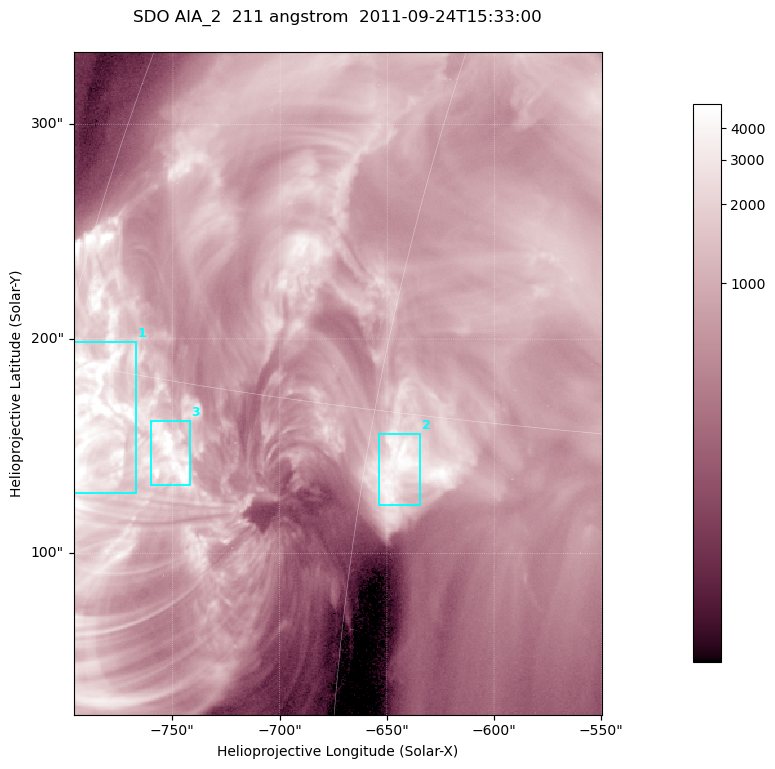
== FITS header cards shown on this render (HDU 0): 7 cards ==
TELESCOP= 'SDO     '           /
INSTRUME= 'AIA_2   '           /
WAVELNTH=                  211 /
WAVEUNIT= 'angstrom'           /
DATE-OBS= '2011-09-24T15:33:00.62' /
CTYPE1  = 'HPLN-TAN'           /
CTYPE2  = 'HPLT-TAN'           /

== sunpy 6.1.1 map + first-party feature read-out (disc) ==
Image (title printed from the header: SDO AIA_2  211 angstrom  2011-09-24T15:33:00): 410 x 514 px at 0.601 arcsec/px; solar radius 957 arcsec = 1593 px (partial field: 2.6% of the solar disc is inside the frame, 100% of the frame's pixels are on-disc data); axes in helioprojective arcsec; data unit not stated in the header (colour bar unlabelled)
Pointing: header CRPIX1/2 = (2038.91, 2046.17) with CRVAL1/2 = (0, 0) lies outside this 410 x 514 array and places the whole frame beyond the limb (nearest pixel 1.4 R_sun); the SolarSoft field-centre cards XCEN/YCEN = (-673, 179.3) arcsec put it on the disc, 1326 arcsec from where CRPIX/CRVAL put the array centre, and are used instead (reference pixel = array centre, CRVAL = XCEN/YCEN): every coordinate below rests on XCEN/YCEN
Orientation: roll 0.0564 deg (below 1 deg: not rotated)
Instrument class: DISC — disc imager (sunpy class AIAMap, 211 A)
Bright regions (active regions / flare kernels): reference = the on-disc median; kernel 3 px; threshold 5 sigma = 2636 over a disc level ~777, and >= 1.15x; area >= 210 px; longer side >= 5 px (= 3 arcsec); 3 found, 3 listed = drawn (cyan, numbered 1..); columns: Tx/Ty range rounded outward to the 2 arcsec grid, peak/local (2 s.f.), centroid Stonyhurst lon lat
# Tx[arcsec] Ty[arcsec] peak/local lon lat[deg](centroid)
1 -796..-766 128..200 13 -58 +14
2 -654..-634 122..156 6.2 -44 +14
3 -760..-742 132..162 9 -53 +13